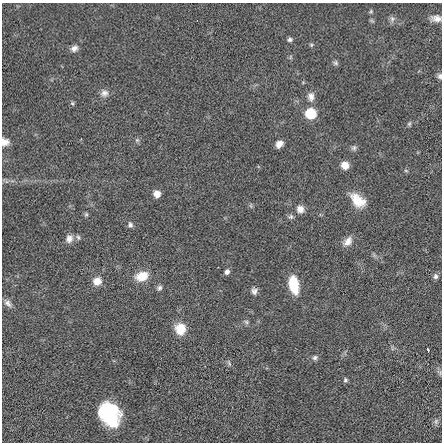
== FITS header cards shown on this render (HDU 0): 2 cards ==
NAXIS1  =                  440 / length of data axis 1
NAXIS2  =                  440 / length of data axis 2

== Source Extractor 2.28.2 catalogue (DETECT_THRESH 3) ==
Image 440 x 440 px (HDU 0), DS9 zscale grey, 1 PNG px = 1 image px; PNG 444 x 444 px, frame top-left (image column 1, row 440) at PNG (2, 3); no overlay
Background -0.0238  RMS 1.5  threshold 4.42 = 3 sigma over >= 5 px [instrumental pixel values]
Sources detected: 48; all 48 listed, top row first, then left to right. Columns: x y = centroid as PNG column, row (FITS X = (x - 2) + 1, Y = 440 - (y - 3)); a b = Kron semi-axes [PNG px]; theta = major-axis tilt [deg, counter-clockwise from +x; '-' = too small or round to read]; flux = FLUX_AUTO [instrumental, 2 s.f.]
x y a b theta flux
371 11 5 5 - 140
436 18 13 8 -3 650
392 19 9 8 - 330
290 40 6 5 - 230
311 45 5 4 - 130
74 48 9 7 34 460
290 57 6 3 71 120
335 63 7 6 - 210
440 76 8 6 -78 260
104 93 10 10 - 550
311 97 12 9 -88 610
72 103 6 5 - 150
311 113 7 7 - 4600
409 124 6 5 - 170
137 140 6 6 - 200
5 142 10 9 - 630
279 144 7 6 - 730
354 148 8 7 - 250
345 165 8 7 - 890
406 171 6 3 -19 120
157 194 7 6 - 730
358 200 18 11 -43 1900
251 206 7 4 -90 150
300 209 9 9 - 650
86 214 6 5 - 160
291 217 7 7 - 230
130 225 8 6 -76 280
78 237 7 5 -72 200
69 239 11 10 - 590
348 241 14 9 48 730
227 272 7 6 - 340
142 276 13 10 18 1800
436 276 7 6 - 280
97 281 9 9 - 970
294 285 16 8 -79 3600
159 288 7 6 - 250
254 291 8 7 - 390
8 303 12 7 -43 440
246 322 7 5 -23 210
180 329 13 12 - 1800
428 350 4 2 - 150
315 358 8 6 29 270
229 363 9 4 -66 190
345 380 6 6 - 190
113 408 15 8 -29 2100
103 410 14 8 60 4700
111 418 18 15 -73 5000
436 421 9 6 75 290
At the frame edge (FLAGS 8, measured only in part): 3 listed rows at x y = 436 18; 440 76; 5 142